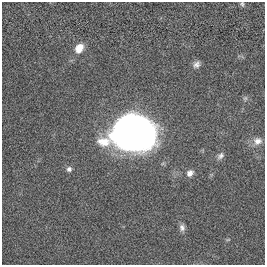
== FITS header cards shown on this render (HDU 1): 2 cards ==
NAXIS1  =                  263
NAXIS2  =                  263

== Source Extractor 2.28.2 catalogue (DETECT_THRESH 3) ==
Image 263 x 263 px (HDU 1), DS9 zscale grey, 1 PNG px = 1 image px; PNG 267 x 267 px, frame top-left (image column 1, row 263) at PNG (2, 2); no overlay
Background 0.00258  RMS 0.029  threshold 0.0858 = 3 sigma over >= 5 px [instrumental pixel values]
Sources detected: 10; all 10 listed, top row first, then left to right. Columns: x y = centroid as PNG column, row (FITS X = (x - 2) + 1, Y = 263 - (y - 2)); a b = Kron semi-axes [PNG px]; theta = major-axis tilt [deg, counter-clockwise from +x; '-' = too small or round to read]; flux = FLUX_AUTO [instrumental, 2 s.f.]
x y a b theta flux
242 4 7 5 -73 3.2
79 48 11 8 57 22
196 64 10 7 47 7.8
245 98 7 5 44 3.7
133 133 32 25 -2 1300
258 141 11 10 - 14
220 156 10 7 43 6.7
69 169 6 6 - 6
190 173 10 7 42 9.2
182 228 9 7 -75 7.5
At the frame edge (FLAGS 8, measured only in part): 1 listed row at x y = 242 4